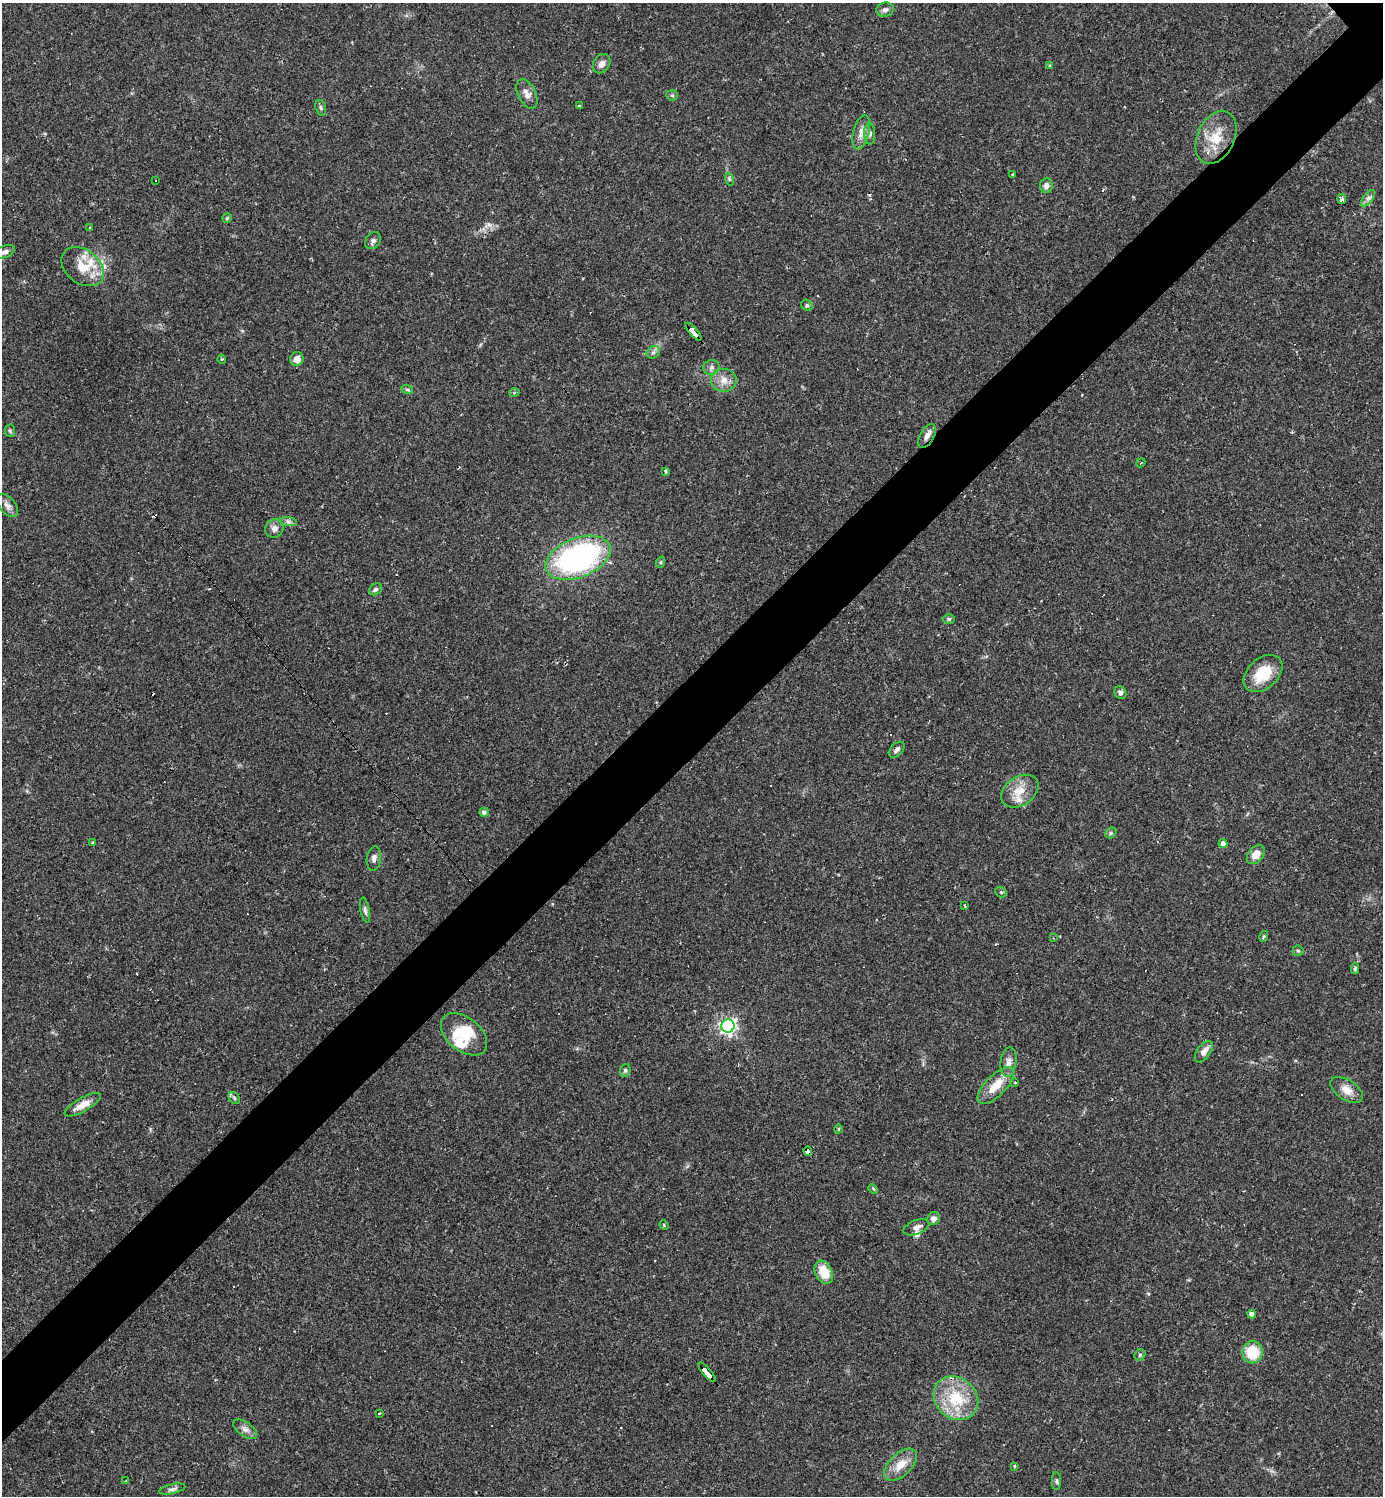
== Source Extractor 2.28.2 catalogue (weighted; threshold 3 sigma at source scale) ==
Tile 7 of 4 x 4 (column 3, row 2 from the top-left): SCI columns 3057-4437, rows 2987-4480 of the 5971 x 5973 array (HDU 1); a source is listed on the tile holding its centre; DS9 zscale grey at full resolution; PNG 1385 x 1498 px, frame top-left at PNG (2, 3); each listed source drawn as its Kron ellipse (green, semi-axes under 4 px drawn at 4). Shown black and unused: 6% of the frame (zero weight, under 2 of 3 exposures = <1% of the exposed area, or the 3 px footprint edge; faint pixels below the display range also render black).
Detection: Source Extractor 2.28.2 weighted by HDU 2 'WHT'; one run over the whole footprint, this tile lists its part. Background 0.0626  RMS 0.0058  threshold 0.0261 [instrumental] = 3 sigma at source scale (4.5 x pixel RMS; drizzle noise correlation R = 1.50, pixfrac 1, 0.05/0.05 arcsec/px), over >= 5 px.
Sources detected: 104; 2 inside a brighter object's white glare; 11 cosmic-ray / hot-pixel residue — neither listed nor drawn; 4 inside a brighter listed object's ellipse — not listed separately; the other 87 listed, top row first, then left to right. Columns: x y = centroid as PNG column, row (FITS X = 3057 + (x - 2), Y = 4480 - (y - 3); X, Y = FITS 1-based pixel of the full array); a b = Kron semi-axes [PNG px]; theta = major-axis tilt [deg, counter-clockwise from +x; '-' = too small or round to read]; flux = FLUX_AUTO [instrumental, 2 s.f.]
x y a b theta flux
885 10 9 7 14 2
602 64 10 8 54 3.3
1049 65 3 3 - 0.55
527 94 16 9 -64 4.2
672 95 5 5 - 0.85
579 106 3 3 - 0.95
321 108 8 5 -72 1.2
861 132 17 8 75 5
870 134 11 5 -89 1.9
1216 137 28 18 65 17
1013 175 3 2 - 0.63
729 179 6 4 -71 0.82
156 180 3 2 - 0.73
1046 186 7 6 - 2.1
1368 198 9 5 53 1.9
1342 199 5 3 - 1.9
227 218 4 4 - 0.7
90 228 4 3 - 0.55
373 241 9 7 53 1.9
5 252 10 6 22 2.3
83 267 23 16 -38 13
807 305 6 5 - 1
693 332 11 3 -49 78
653 352 7 5 44 1.5
222 359 4 3 - 0.52
297 359 7 6 - 4
711 367 8 7 - 1.8
724 380 13 11 -7 5.4
407 389 6 4 -19 0.76
514 393 5 3 - 0.62
10 431 6 5 - 0.97
927 436 13 7 60 3.2
1141 463 5 2 - 0.5
666 471 4 3 - 0.91
7 505 13 8 -49 3.1
288 522 9 4 -8 1.5
274 529 9 9 - 3.2
578 558 34 19 21 130
661 562 6 3 71 0.66
375 589 7 5 37 1.3
949 619 6 5 - 1
1263 674 22 15 42 17
1120 692 7 5 -54 1.7
897 750 9 6 46 2.2
1020 791 20 14 34 9.5
484 812 5 4 - 1.7
1111 833 6 5 - 1
93 843 3 3 - 0.86
1223 844 4 4 - 3.3
1256 855 11 7 50 6.4
374 858 12 7 83 2.4
1001 892 6 4 -44 0.88
964 906 3 3 - 1.3
365 910 13 4 -78 1.8
1264 936 5 3 - 0.68
1053 938 3 2 - 0.48
1298 951 5 5 - 0.88
1355 968 5 4 - 0.94
728 1026 6 6 - 190
464 1034 26 16 -39 14
1204 1052 12 6 53 3.5
1008 1062 15 8 82 3.8
625 1070 6 5 - 0.99
1015 1082 3 2 - 0.59
996 1086 23 10 45 11
1347 1090 18 10 -33 6.2
234 1098 6 5 - 1.2
83 1105 20 7 30 6.5
838 1129 4 3 - 0.52
808 1151 5 4 - 32
873 1189 5 4 - 0.66
934 1219 7 6 - 2.2
664 1225 5 3 - 0.69
916 1227 13 7 21 3
824 1272 12 8 -62 11
1251 1314 4 4 - 2.2
1252 1352 11 10 - 18
1140 1355 6 5 - 0.94
707 1372 12 3 -49 130
956 1398 24 20 -41 24
379 1413 3 2 - 0.92
245 1429 13 7 -36 2.9
900 1465 20 11 44 8.3
1014 1466 4 3 - 0.6
126 1480 3 2 - 0.44
1056 1481 9 4 -90 1.1
172 1489 13 5 12 1.9
Overlapping masked pixels (flux is a lower limit): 4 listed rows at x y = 693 332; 927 436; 808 1151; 707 1372